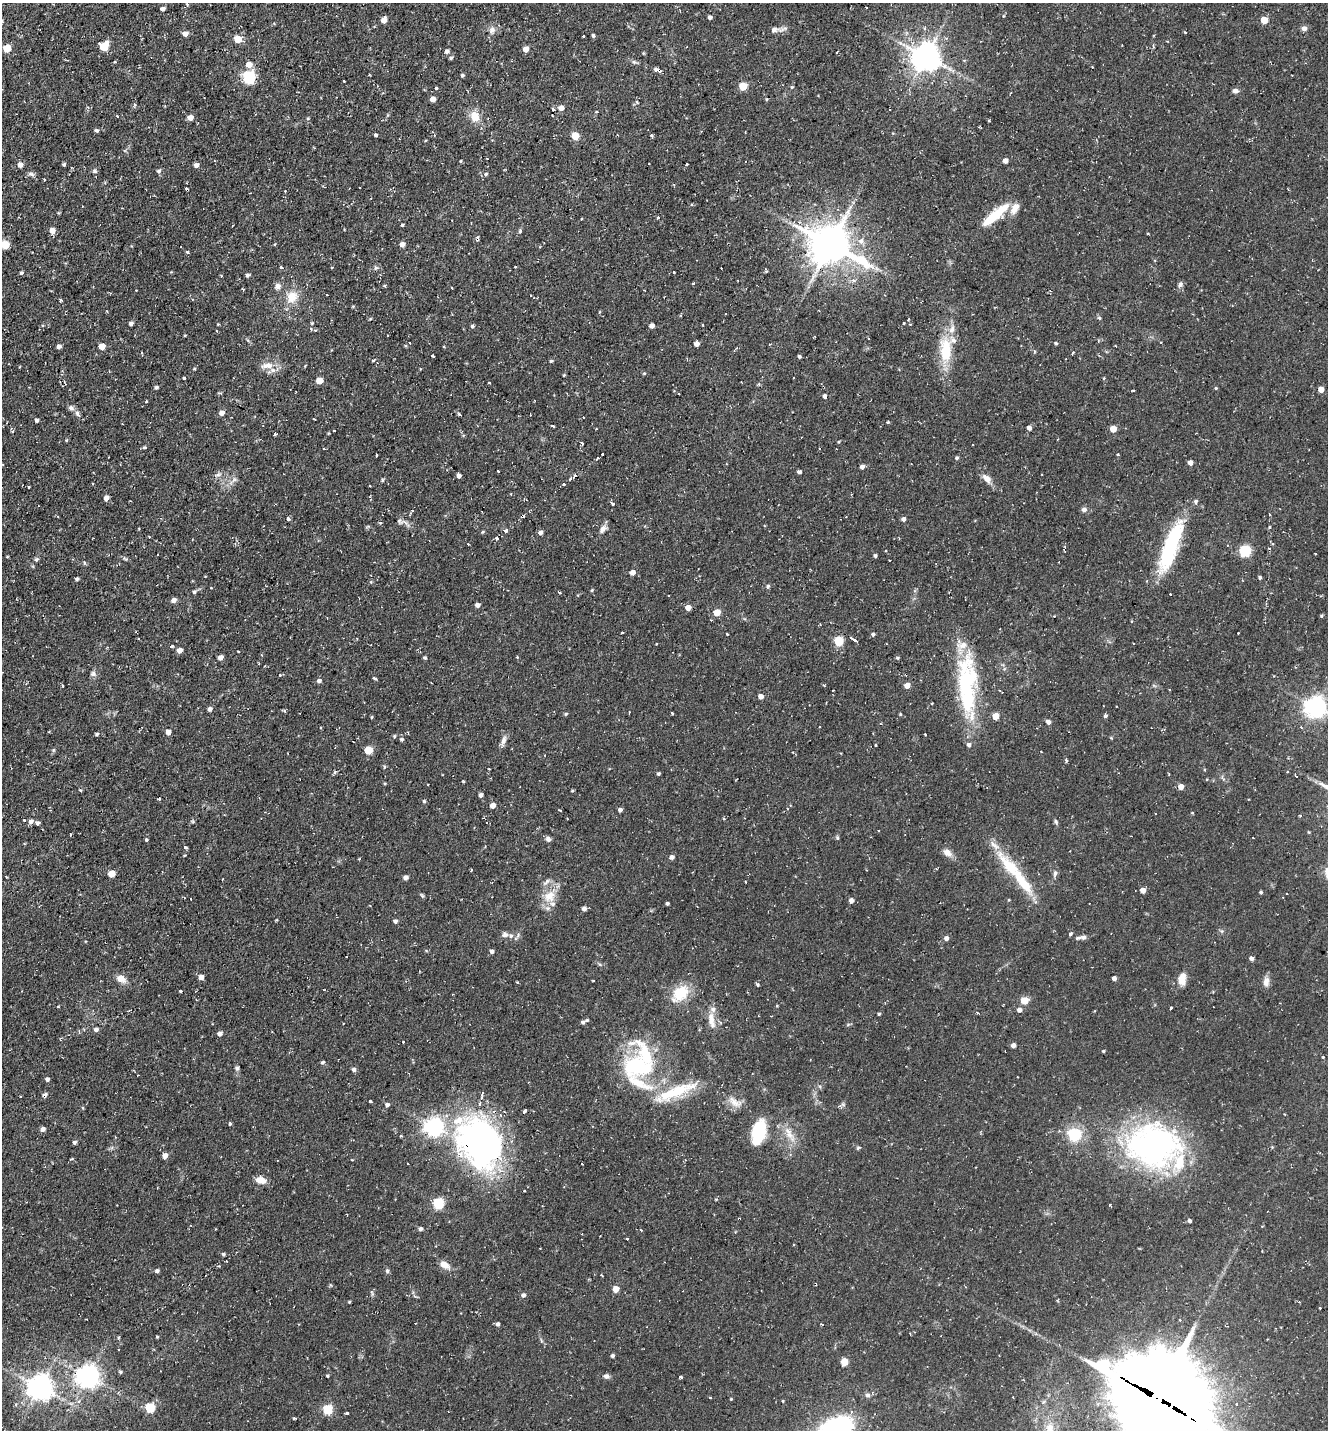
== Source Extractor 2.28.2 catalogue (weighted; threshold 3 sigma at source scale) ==
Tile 11 of 4 x 4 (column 3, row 3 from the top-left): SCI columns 2928-4253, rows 1429-2856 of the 5727 x 5714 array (HDU 1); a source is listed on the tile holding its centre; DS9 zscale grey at full resolution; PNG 1330 x 1432 px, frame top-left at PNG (2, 3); no overlay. Shown black and unused: <1% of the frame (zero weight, under 2 of 3 exposures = <1% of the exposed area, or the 3 px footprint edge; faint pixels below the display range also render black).
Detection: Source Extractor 2.28.2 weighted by HDU 2 'WHT'; one run over the whole footprint, this tile lists its part. Background 0.0823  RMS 0.0071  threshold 0.0319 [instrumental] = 3 sigma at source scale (4.5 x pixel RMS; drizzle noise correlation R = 1.50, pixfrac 1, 0.05/0.05 arcsec/px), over >= 5 px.
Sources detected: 423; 4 inside a brighter object's white glare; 23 cosmic-ray / hot-pixel residue — not listed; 18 inside a brighter listed object's ellipse — not listed separately; the other 378 listed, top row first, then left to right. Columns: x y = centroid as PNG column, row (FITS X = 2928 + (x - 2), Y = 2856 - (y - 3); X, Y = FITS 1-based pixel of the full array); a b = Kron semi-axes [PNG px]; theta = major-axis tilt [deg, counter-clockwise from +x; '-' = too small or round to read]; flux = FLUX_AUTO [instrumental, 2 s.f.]
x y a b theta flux
163 9 5 5 - 1.8
710 17 4 4 - 2.1
384 20 6 4 72 6.8
1264 20 5 5 - 11
1304 28 6 6 - 2.8
492 30 10 8 74 3.6
774 30 12 7 15 3.5
1185 32 3 2 - 0.74
185 34 5 5 - 4.1
584 36 3 3 - 0.91
593 36 5 4 - 1.3
238 39 5 5 - 15
104 46 6 6 - 27
7 48 5 5 - 19
526 49 5 4 - 6.5
447 51 5 5 - 2.2
837 52 3 2 - 0.61
926 57 9 8 - 1100
451 58 4 4 - 1.2
115 62 3 3 - 1
634 62 7 4 -44 1.4
249 65 6 5 - 5.9
660 71 5 3 - 3.6
462 75 4 4 - 1
249 77 6 6 - 96
344 81 3 3 - 0.82
743 86 5 5 - 22
792 87 4 4 - 0.86
436 88 4 3 - 1.2
1235 91 7 5 0 2.5
433 99 5 5 - 4.5
637 102 5 4 - 1
134 105 5 3 - 0.93
561 108 5 5 - 4.6
553 109 3 3 - 1.8
596 112 3 3 - 0.8
117 116 3 3 - 1.5
474 116 14 10 -63 9.3
190 117 6 5 - 4.3
989 121 3 3 - 1.2
96 131 5 4 - 1.3
376 135 3 3 - 6
651 135 3 3 - 1.4
575 136 5 5 - 20
460 161 4 4 - 0.63
1005 161 4 4 - 4.1
64 164 4 4 - 1
687 164 3 2 - 0.79
20 165 6 5 - 3.1
196 165 4 4 - 3.2
95 171 7 5 -27 1.3
159 171 6 5 - 1.7
31 174 9 5 -15 2
486 174 4 4 - 1.1
285 191 2 2 - 0.63
995 215 38 9 40 23
658 217 4 3 - 1.1
581 219 3 2 - 0.58
402 225 3 3 - 0.96
52 231 5 5 - 5.9
520 231 6 4 68 1.1
861 241 9 8 - 4
402 244 5 4 - 4.4
5 245 5 5 - 18
831 245 14 10 -21 2100
187 252 3 3 - 1.9
515 267 3 3 - 1.2
280 268 3 3 - 3.8
376 268 6 4 0 1.3
673 272 3 3 - 2
21 273 4 4 - 1.1
248 275 7 4 62 1.2
221 276 4 3 - 0.6
693 283 4 3 - 0.67
1180 284 8 6 61 2.1
278 286 9 7 81 3.1
452 288 3 2 - 0.81
243 289 3 3 - 0.77
531 295 3 3 - 0.64
292 297 17 14 58 12
61 300 3 3 - 1.5
1099 318 5 4 - 0.99
908 319 3 2 - 0.86
131 323 4 4 - 2.5
903 323 3 2 - 1
703 325 3 2 - 0.72
472 326 5 4 - 1.3
652 326 4 4 - 3.4
311 329 4 4 - 0.84
315 330 4 3 - 0.81
216 331 4 2 - 0.69
387 335 2 2 - 0.59
869 339 3 3 - 0.98
1056 343 4 3 - 0.84
697 344 4 4 - 3.7
102 346 5 5 - 8.8
59 347 4 4 - 2.6
946 351 30 14 -86 26
142 353 3 3 - 0.82
1073 353 4 2 - 0.74
433 356 4 3 - 5
799 356 3 3 - 1.5
373 360 3 3 - 3.3
551 361 4 4 - 0.9
267 366 19 8 5 6.8
305 366 4 3 - 0.57
194 369 4 3 - 0.73
644 373 5 4 - 0.81
564 375 3 2 - 0.69
184 378 3 3 - 10
1104 378 4 3 - 0.57
319 381 5 4 - 9.3
489 382 3 2 - 0.93
156 387 5 4 - 1.1
1216 388 4 4 - 0.71
1321 389 4 4 - 7.8
674 391 3 3 - 0.49
1133 391 3 2 - 0.65
824 396 4 4 - 2.3
146 401 3 3 - 0.83
71 408 8 7 - 2.1
222 413 6 5 - 3.8
78 414 9 5 -57 2.7
459 414 5 3 - 0.97
583 417 2 2 - 0.46
314 419 3 2 - 0.68
37 420 4 4 - 1.7
888 422 3 3 - 0.93
552 426 3 3 - 3.2
1029 428 4 4 - 3.3
1113 429 5 4 - 11
334 431 3 2 - 0.97
275 434 5 3 - 0.77
66 440 4 3 - 0.6
839 442 4 3 - 0.68
582 443 3 3 - 1
972 445 2 2 - 0.66
144 447 5 4 - 1
819 448 2 2 - 0.57
324 449 3 3 - 1.1
1117 454 4 3 - 0.7
376 455 3 3 - 2.4
602 455 3 2 - 2.1
597 458 3 3 - 1.6
957 458 5 4 - 1.2
1190 463 4 4 - 4
862 467 5 4 - 2.7
498 471 3 3 - 1
799 472 4 3 - 1.7
218 475 13 5 20 2.4
459 476 4 4 - 2.4
987 478 14 8 -41 5
570 479 5 3 - 1.4
234 480 8 6 53 2.3
382 480 5 3 - 0.88
563 484 3 3 - 2.4
29 487 3 2 - 0.71
106 498 5 4 - 3.9
1196 501 6 6 - 1.6
613 504 4 3 - 2.3
1084 510 7 6 - 2.5
1270 514 3 2 - 0.91
288 519 4 3 - 2.5
903 519 5 4 - 2.4
400 521 11 6 -41 2.5
380 523 4 3 - 0.91
1269 527 3 3 - 1.2
603 529 11 6 55 3.6
506 531 4 3 - 2.6
483 532 5 4 - 0.78
540 532 5 4 - 2.2
149 537 3 3 - 0.6
497 538 4 4 - 1.5
1170 547 55 14 70 69
886 551 3 2 - 0.78
1245 551 5 5 - 76
1315 553 3 2 - 0.48
875 556 4 3 - 1.4
125 558 7 4 -45 1
36 559 5 5 - 1.5
85 563 6 4 -89 0.8
632 572 5 4 - 4.3
1260 577 5 4 - 1.1
77 579 5 4 - 1.3
1147 581 3 3 - 0.75
371 582 5 4 - 0.8
768 586 5 5 - 1
211 588 3 2 - 0.45
592 590 4 3 - 0.68
194 592 6 5 - 1.3
559 592 3 3 - 2.9
174 600 5 5 - 3.5
477 605 5 4 - 2.4
688 608 5 4 - 6.9
717 612 5 5 - 13
1321 616 4 3 - 0.93
711 620 2 2 - 0.49
622 633 3 3 - 1
1238 633 3 3 - 0.65
873 634 4 4 - 1.4
853 639 8 3 -32 6.8
839 641 5 5 - 36
172 646 4 3 - 0.91
179 650 5 5 - 4.2
517 657 4 3 - 0.66
220 658 5 4 - 4
425 658 4 4 - 1
898 658 5 3 - 0.79
93 674 8 7 - 2.2
280 675 3 3 - 0.92
374 678 4 3 - 1
319 681 5 5 - 2.2
26 683 4 3 - 0.7
62 685 3 2 - 0.92
907 685 5 4 - 6.3
966 690 75 22 -90 74
761 696 5 5 - 4.1
1316 707 7 7 - 500
209 709 6 4 89 1.7
672 713 4 2 - 0.64
566 714 5 4 - 0.96
900 714 5 3 - 0.62
995 716 5 4 - 13
1105 716 5 4 - 1.1
371 717 4 3 - 0.71
1048 722 5 4 - 2.7
321 728 3 2 - 0.7
168 732 5 5 - 3.4
97 734 4 4 - 1.2
925 734 3 2 - 1
394 736 5 3 - 0.75
1111 738 5 3 - 0.63
402 739 5 4 - 1.1
504 740 13 6 72 3.4
53 750 5 5 - 0.96
368 750 5 5 - 21
1041 751 2 2 - 0.49
1205 770 4 3 - 0.74
1287 771 3 2 - 0.91
335 772 5 4 - 1.4
658 774 4 4 - 1
1296 776 4 2 - 0.72
385 783 4 3 - 0.67
1181 787 5 4 - 5.4
80 790 5 3 - 0.6
572 791 5 3 - 0.65
481 795 5 4 - 2
159 798 3 3 - 1.2
424 801 4 4 - 0.94
492 805 5 4 - 4.9
620 810 4 4 - 2.3
1300 816 3 3 - 1.2
724 819 3 3 - 0.82
24 820 3 3 - 1.4
31 821 6 5 - 2.7
193 821 6 4 18 0.9
1056 821 7 4 -71 1.2
37 823 5 4 - 1.6
878 830 3 2 - 0.5
71 834 3 2 - 0.66
837 838 6 5 - 1
1253 838 3 2 - 0.5
548 839 6 6 - 2.4
146 840 3 3 - 3.5
185 847 4 3 - 1.3
947 852 13 8 -33 4.7
672 857 5 5 - 2.2
1009 866 35 13 -46 29
471 870 3 3 - 0.93
1055 873 9 5 76 2.1
111 874 5 4 - 12
6 877 2 2 - 0.63
406 877 5 4 - 2.7
1143 890 4 4 - 5.3
1261 892 4 3 - 1.1
1287 894 2 2 - 0.57
422 895 7 4 -37 0.92
549 896 18 14 53 13
191 899 3 2 - 0.61
851 900 6 6 - 2.1
667 903 3 3 - 1.4
370 906 3 2 - 0.69
584 909 5 4 - 3
395 921 5 5 - 1.4
1222 931 6 4 -89 1.1
1070 934 4 3 - 4.5
505 935 8 6 9 2.4
1083 937 8 6 -4 1.9
946 938 5 5 - 2.6
492 951 4 4 - 2.4
1251 958 4 4 - 2.7
201 977 5 5 - 3.1
1114 978 4 4 - 2.6
121 979 12 9 -32 5.7
1182 979 15 8 86 7.9
593 980 3 2 - 0.7
517 982 3 2 - 1.3
1266 982 12 7 87 4.6
757 985 5 4 - 0.89
180 991 3 3 - 2.3
680 993 21 14 43 21
1024 1000 5 5 - 15
58 1007 3 3 - 0.7
1170 1008 3 3 - 1.8
1019 1010 5 5 - 3
977 1013 4 3 - 0.75
879 1014 3 3 - 0.85
711 1021 23 8 -80 6.9
583 1022 4 4 - 1.6
848 1024 6 4 20 0.92
96 1030 6 5 - 2
220 1034 5 5 - 2.4
1013 1045 4 4 - 3.7
1103 1051 4 3 - 0.96
1323 1057 3 3 - 0.81
323 1062 5 4 - 1.3
636 1065 37 34 -5 60
237 1068 6 5 - 1.4
354 1070 5 4 - 2.2
138 1075 2 2 - 0.49
47 1079 4 4 - 2
675 1092 61 12 23 29
44 1094 7 5 7 1.8
370 1101 3 3 - 1.9
735 1102 22 11 -31 7.2
387 1105 5 5 - 1.8
525 1111 4 3 - 4.6
230 1123 5 3 - 1.3
433 1127 7 6 - 330
43 1129 5 4 - 3.5
758 1132 25 12 76 32
790 1135 27 8 -62 8.6
1075 1135 16 14 -3 23
401 1136 3 3 - 1.3
75 1142 5 4 - 1.2
480 1142 63 47 -57 210
1153 1146 57 45 -3 210
858 1148 6 4 88 0.95
165 1155 5 5 - 3.6
407 1163 2 2 - 0.64
582 1164 3 2 - 0.79
261 1180 12 8 -12 6.2
716 1199 4 4 - 0.85
438 1203 6 5 - 61
1110 1205 3 3 - 0.93
1189 1221 4 4 - 1.8
420 1229 5 4 - 1.9
627 1239 3 3 - 1.1
223 1254 4 4 - 1.2
445 1265 14 8 -36 5.6
157 1271 5 5 - 1.5
387 1271 6 5 - 1.3
601 1275 4 2 - 0.65
616 1289 5 4 - 9.6
372 1293 8 3 -59 1
523 1295 6 5 - 1.7
349 1302 4 3 - 0.62
497 1324 5 4 - 1.9
821 1324 4 3 - 0.65
157 1337 3 3 - 0.69
612 1356 4 4 - 1.4
844 1362 5 5 - 16
120 1372 6 4 -90 0.89
327 1376 3 3 - 0.72
606 1376 8 6 -7 2.2
88 1377 8 7 - 610
681 1377 3 3 - 2
40 1388 8 8 - 800
868 1395 8 6 -16 2
1158 1398 33 30 -64 10000
731 1399 3 2 - 0.64
783 1401 4 3 - 0.61
1236 1404 4 3 - 1
150 1408 6 5 - 41
327 1409 5 5 - 46
346 1413 3 3 - 1.7
837 1427 26 14 16 110
1050 1428 17 12 85 11
Overlapping masked pixels (flux is a lower limit): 4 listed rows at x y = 660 71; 831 245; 480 1142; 1158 1398
Isophote crosses this tile's border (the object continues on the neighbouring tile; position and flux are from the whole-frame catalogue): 5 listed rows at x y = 5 245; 1316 707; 1158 1398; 837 1427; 1050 1428